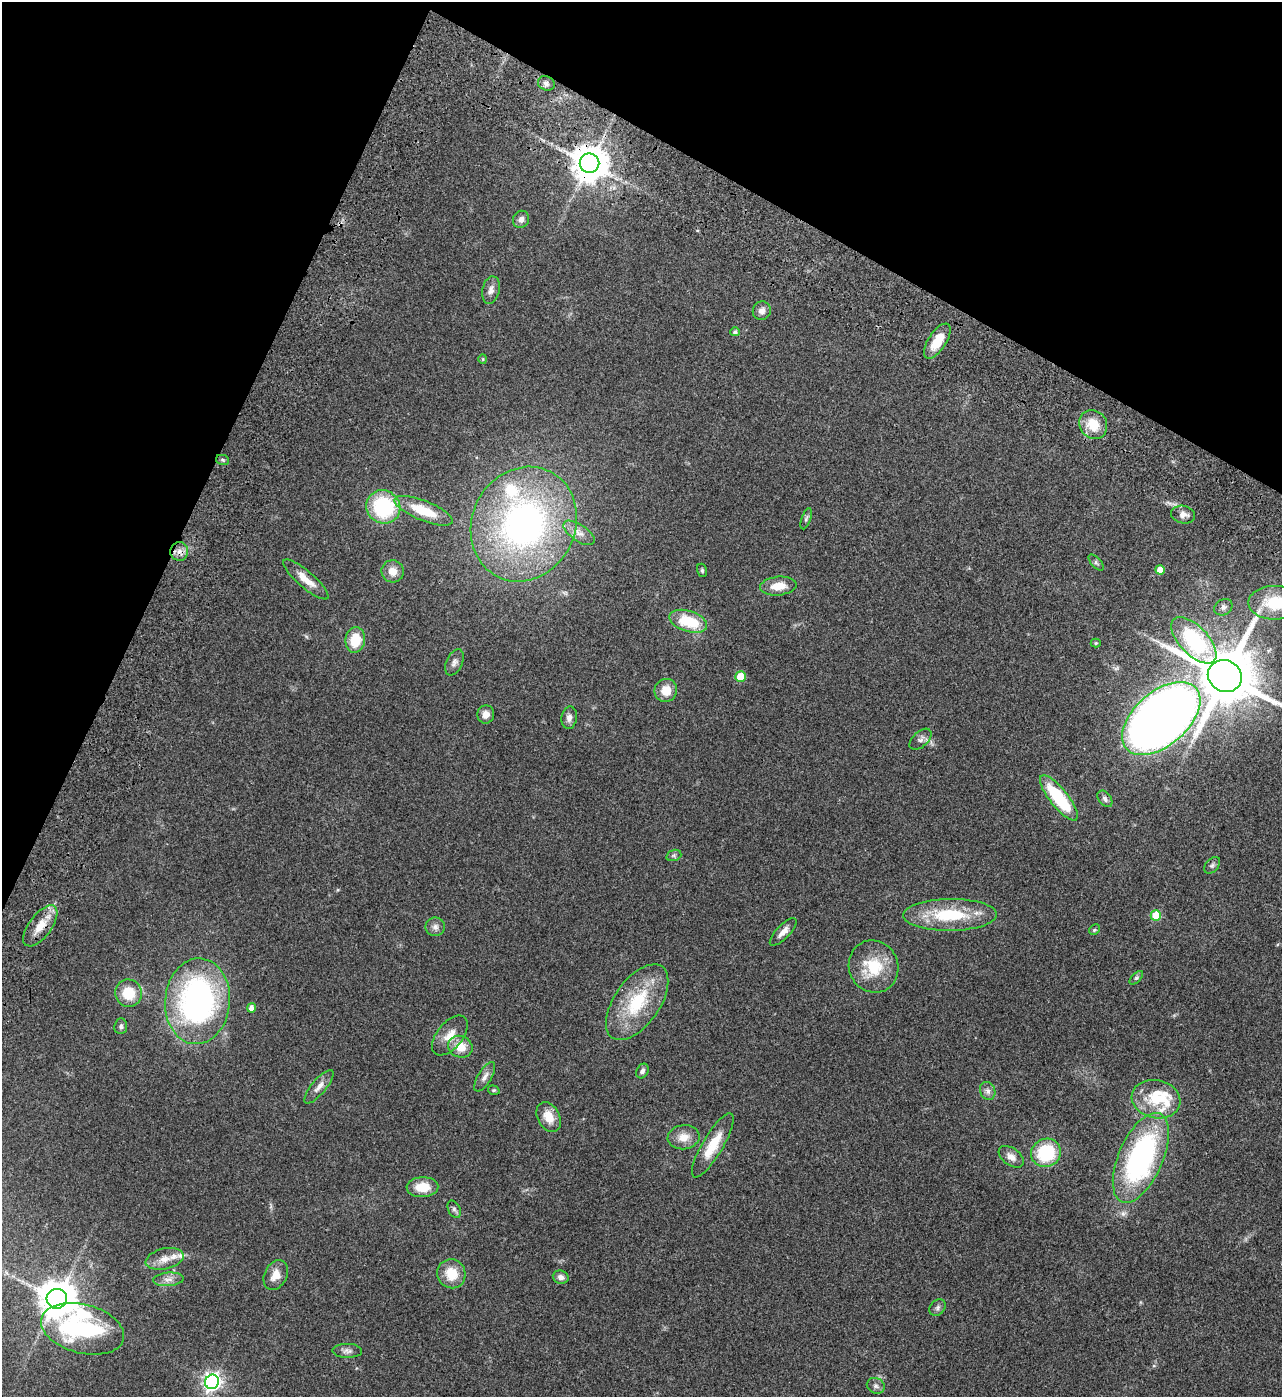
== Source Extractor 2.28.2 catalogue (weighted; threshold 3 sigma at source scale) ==
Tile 2 of 4 x 4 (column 2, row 1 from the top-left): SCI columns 1650-2929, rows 4390-5784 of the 5987 x 5985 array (HDU 1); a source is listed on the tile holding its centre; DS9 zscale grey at full resolution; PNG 1284 x 1399 px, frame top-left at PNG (2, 2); each listed source drawn as its Kron ellipse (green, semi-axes under 4 px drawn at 4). Shown black and unused: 23% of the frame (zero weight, under 3 of 4 exposures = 13% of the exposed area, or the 3 px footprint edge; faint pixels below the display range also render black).
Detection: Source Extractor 2.28.2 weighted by HDU 2 'WHT'; one run over the whole footprint, this tile lists its part. Background 0.133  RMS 0.0074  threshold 0.0332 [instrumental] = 3 sigma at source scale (4.5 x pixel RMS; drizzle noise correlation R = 1.50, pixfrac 1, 0.05/0.05 arcsec/px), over >= 5 px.
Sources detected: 88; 1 inside a brighter object's white glare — neither listed nor drawn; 6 inside a brighter listed object's ellipse — not listed separately; the other 81 listed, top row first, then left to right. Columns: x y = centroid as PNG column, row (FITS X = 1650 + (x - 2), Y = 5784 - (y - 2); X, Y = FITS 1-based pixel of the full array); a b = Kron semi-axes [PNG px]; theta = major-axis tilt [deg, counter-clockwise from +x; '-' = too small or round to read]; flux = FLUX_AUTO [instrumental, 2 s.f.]
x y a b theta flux
546 83 8 7 - 2.5
589 163 10 9 - 1600
521 219 9 7 60 3.3
491 290 14 8 78 3.9
762 311 9 9 - 4
735 332 5 4 - 1.6
937 341 20 9 57 15
483 359 4 4 - 0.66
1093 425 15 13 -53 15
223 460 7 5 -13 1.2
383 507 17 16 - 56
424 511 31 10 -22 23
1183 515 12 9 -11 3.9
806 519 11 4 71 1.5
524 524 59 51 63 250
579 533 18 8 -34 5.6
179 551 9 9 - 4.5
1096 563 10 5 -48 1.5
702 570 7 5 -75 1.2
1160 570 5 4 - 6.6
393 571 11 11 - 7.2
306 579 29 8 -41 10
778 586 18 9 6 11
1275 603 26 17 0 30
1223 607 9 7 33 2.6
688 621 19 10 -17 27
355 640 13 9 82 17
1194 640 29 14 -46 60
1096 643 5 4 - 0.85
454 662 14 8 66 3.4
1225 676 17 15 -27 5900
740 677 5 5 - 21
666 690 12 11 - 10
486 714 9 8 - 5.1
569 718 11 7 81 3.5
1161 718 46 27 41 750
921 739 13 7 43 3.1
1059 798 28 9 -51 44
1105 799 9 6 -54 2.2
674 855 8 5 18 1.5
1212 865 10 6 48 2
950 915 47 16 1 39
1156 916 5 5 - 23
40 926 24 11 53 12
435 927 10 9 - 3.4
1094 930 6 4 45 0.99
783 932 18 6 46 4.7
873 967 26 24 -63 28
1136 978 8 4 44 1.3
128 993 14 13 - 18
197 1001 43 32 85 190
637 1002 43 22 55 43
251 1008 4 4 - 4
121 1026 8 6 84 1.8
450 1035 23 12 51 10
460 1047 12 10 -22 12
642 1071 8 5 60 2.1
485 1077 17 7 59 4
319 1087 21 7 51 5.3
494 1090 6 4 -17 0.91
988 1091 9 7 -65 2.8
1156 1099 24 19 -12 23
549 1117 16 11 -62 11
684 1137 16 12 8 8.6
713 1145 37 10 59 18
1046 1153 15 14 - 38
1011 1157 14 8 -36 5.1
1141 1158 48 22 66 150
422 1187 16 10 2 13
454 1209 9 6 -61 1.7
165 1259 19 10 13 7.9
451 1274 15 14 - 15
276 1275 16 11 62 7.7
561 1277 8 6 -16 3.1
168 1279 15 6 5 4.6
57 1299 10 10 - 1700
938 1307 9 7 48 2.2
83 1329 42 24 -15 120
347 1351 15 7 -2 3.2
212 1382 7 7 - 300
876 1386 9 7 -25 2.3
Overlapping masked pixels (flux is a lower limit): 2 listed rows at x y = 589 163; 40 926
Isophote crosses this tile's border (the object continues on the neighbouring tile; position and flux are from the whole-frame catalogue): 2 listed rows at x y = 1275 603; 1225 676